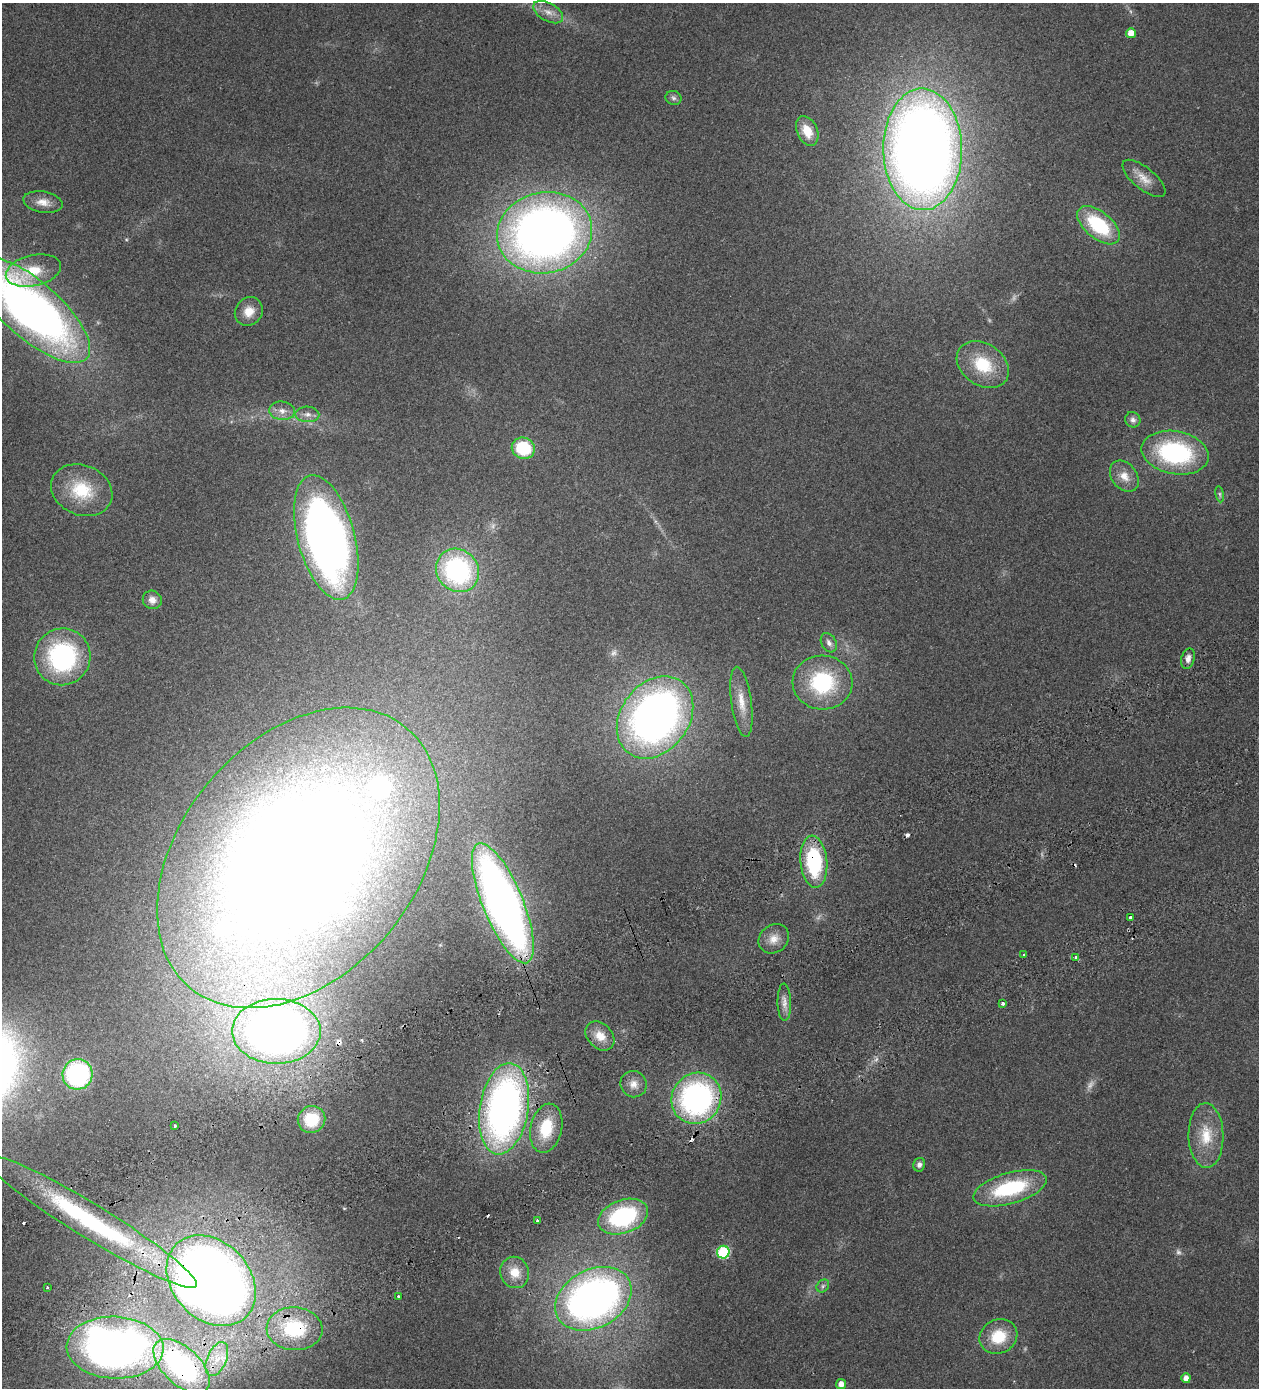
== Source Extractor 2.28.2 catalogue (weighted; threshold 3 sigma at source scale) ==
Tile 7 of 4 x 4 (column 3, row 2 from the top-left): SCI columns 2976-4232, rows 2914-4299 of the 5825 x 5828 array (HDU 1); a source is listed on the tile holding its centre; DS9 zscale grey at full resolution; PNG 1261 x 1390 px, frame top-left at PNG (2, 3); each listed source drawn as its Kron ellipse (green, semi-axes under 4 px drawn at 4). Shown black and unused: <1% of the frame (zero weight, under 2 of 3 exposures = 10% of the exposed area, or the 3 px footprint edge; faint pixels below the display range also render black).
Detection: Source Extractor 2.28.2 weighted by HDU 2 'WHT'; one run over the whole footprint, this tile lists its part. Background 0.127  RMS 0.018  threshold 0.0796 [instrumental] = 3 sigma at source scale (4.5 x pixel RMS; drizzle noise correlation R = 1.50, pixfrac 1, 0.05/0.05 arcsec/px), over >= 5 px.
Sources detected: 84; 6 too faint to see at this stretch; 8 cosmic-ray / hot-pixel residue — neither listed nor drawn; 2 inside a brighter listed object's ellipse — not listed separately; the other 68 listed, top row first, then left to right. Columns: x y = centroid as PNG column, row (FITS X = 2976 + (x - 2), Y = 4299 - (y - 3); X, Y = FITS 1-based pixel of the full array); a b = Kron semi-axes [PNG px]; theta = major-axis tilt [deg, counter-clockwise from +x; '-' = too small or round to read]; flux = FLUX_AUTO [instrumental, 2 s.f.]
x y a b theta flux
548 12 16 9 -29 15
1131 33 5 5 - 20
673 98 8 7 - 5.1
807 131 16 10 -66 30
923 149 61 39 -89 2500
1144 178 26 11 -39 22
43 202 20 10 -9 17
1098 225 25 13 -40 120
545 233 48 40 11 1400
33 271 28 15 13 45
32 310 73 28 -41 1100
249 311 15 13 50 23
983 365 28 21 -34 76
282 411 13 9 -6 14
307 414 12 7 -2 9.6
1133 420 8 7 - 6.7
523 448 12 10 -22 82
1175 453 34 21 -11 230
1124 476 17 12 -51 21
82 490 31 25 -23 80
1220 494 8 4 -81 3.3
326 538 64 28 -75 1200
458 570 23 20 -47 260
152 600 10 9 - 12
829 643 10 7 -60 7.8
62 657 28 28 - 240
1188 659 10 6 74 9.5
822 682 30 27 -3 150
741 702 35 10 -82 31
655 717 45 34 53 900
298 858 169 117 50 3400
814 862 26 13 -85 150
503 903 64 20 -67 1200
1130 917 3 3 - 25
774 939 16 13 39 19
1024 955 3 2 - 3.9
1076 957 4 3 - 8.2
784 1002 19 6 -89 12
1003 1003 4 3 - 7.5
276 1031 44 32 0 1200
600 1036 16 12 -46 23
78 1074 15 15 - 220
633 1084 13 12 - 15
696 1098 26 24 55 400
504 1109 46 24 81 820
311 1119 14 13 - 61
175 1126 3 3 - 10
546 1128 25 15 78 67
1206 1135 32 17 -89 53
919 1165 7 6 - 6.7
1010 1188 38 15 16 140
623 1217 26 16 20 190
537 1220 3 3 - 5.1
91 1221 124 17 -31 320
723 1252 6 6 - 160
515 1272 16 14 -69 29
211 1281 50 38 -47 1900
823 1286 7 5 47 4
47 1287 3 3 - 2
398 1296 3 2 - 3.9
593 1299 40 29 28 890
295 1329 28 21 -2 95
998 1337 19 17 26 52
115 1348 48 31 -2 1100
217 1359 18 9 67 30
182 1366 34 18 -43 350
1186 1378 5 4 - 11
841 1384 5 5 - 13
Overlapping masked pixels (flux is a lower limit): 8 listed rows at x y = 814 862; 503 903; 276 1031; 91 1221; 211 1281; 295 1329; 115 1348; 182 1366
Isophote crosses this tile's border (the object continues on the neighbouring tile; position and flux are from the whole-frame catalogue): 2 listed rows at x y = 32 310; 593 1299